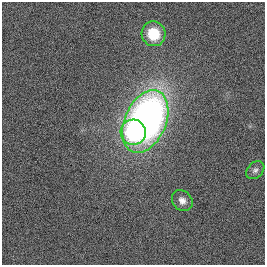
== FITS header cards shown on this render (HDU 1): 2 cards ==
NAXIS1  =                  263
NAXIS2  =                  263

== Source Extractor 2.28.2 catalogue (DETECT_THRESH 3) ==
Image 263 x 263 px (HDU 1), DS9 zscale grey, 1 PNG px = 1 image px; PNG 267 x 267 px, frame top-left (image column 1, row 263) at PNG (2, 2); each listed source drawn as its Kron ellipse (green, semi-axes under 4 px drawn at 4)
Background -0.00256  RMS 0.09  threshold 0.269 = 3 sigma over >= 5 px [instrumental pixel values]
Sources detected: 5; all 5 listed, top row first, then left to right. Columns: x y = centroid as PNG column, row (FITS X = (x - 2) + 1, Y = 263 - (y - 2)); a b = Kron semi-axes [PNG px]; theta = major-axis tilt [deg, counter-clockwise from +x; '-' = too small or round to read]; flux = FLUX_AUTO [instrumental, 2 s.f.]
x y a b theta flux
153 34 12 12 - 220
145 122 33 20 67 3600
133 132 12 12 - 390
255 170 10 7 43 24
182 201 11 9 -46 40